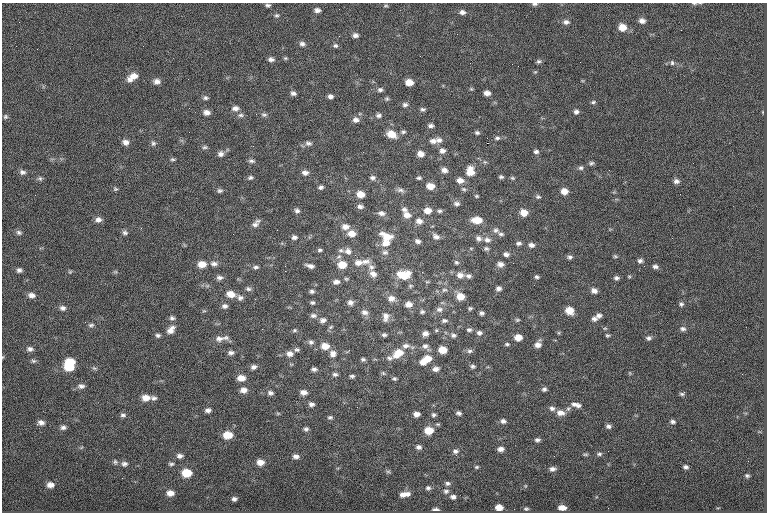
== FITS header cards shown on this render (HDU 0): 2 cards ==
NAXIS1  =                  765
NAXIS2  =                  510

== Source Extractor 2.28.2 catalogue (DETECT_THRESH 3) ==
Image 765 x 510 px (HDU 0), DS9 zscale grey, 1 PNG px = 1 image px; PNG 769 x 514 px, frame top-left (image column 1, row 510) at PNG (2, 3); no overlay
Background -0.611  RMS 8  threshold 24.1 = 3 sigma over >= 5 px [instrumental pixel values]
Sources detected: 298; all 298 listed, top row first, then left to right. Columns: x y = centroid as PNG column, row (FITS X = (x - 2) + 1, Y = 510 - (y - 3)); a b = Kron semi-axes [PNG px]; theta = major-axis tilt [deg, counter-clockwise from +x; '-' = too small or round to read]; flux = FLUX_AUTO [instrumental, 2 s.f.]
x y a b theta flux
694 3 5 3 - 630
535 4 8 4 0 1200
268 5 6 4 6 1100
386 6 7 3 8 670
317 10 6 5 - 1900
462 12 7 6 - 2000
277 15 6 6 - 970
642 21 7 5 -18 2500
566 22 9 7 -11 2000
622 27 7 7 - 6800
681 30 3 2 - 470
355 35 7 5 0 1900
302 44 7 6 - 1600
143 46 2 2 - 420
335 46 6 5 - 1100
37 49 2 2 - 1200
285 58 6 5 - 660
271 59 7 5 -5 1700
539 61 6 5 - 1200
672 63 7 5 -76 1000
518 66 2 2 - 260
132 77 13 7 33 5400
157 81 8 6 1 2600
409 82 6 5 - 5800
471 89 5 4 - 630
380 90 7 6 - 1400
293 93 6 5 - 1600
487 93 6 5 - 2800
330 97 4 4 - 3400
205 98 7 5 -10 1200
387 99 6 5 - 910
593 102 6 4 11 920
405 104 7 6 - 1500
189 108 2 2 - 480
235 108 9 7 5 2400
423 109 6 5 - 1200
207 112 7 6 - 2700
576 112 6 6 - 1600
241 115 8 5 0 1300
264 115 9 5 0 1300
378 115 8 6 -1 1600
5 117 7 6 - 1000
356 120 8 7 - 2400
431 126 6 4 2 1500
403 132 7 5 11 1100
477 133 6 5 - 1100
391 134 9 7 -22 8300
497 138 8 5 8 1400
439 140 10 7 -12 2600
433 141 10 7 -3 2700
125 142 8 6 -22 2700
153 143 7 6 - 1300
308 143 9 6 -14 1800
487 143 2 2 - 4200
205 147 7 5 13 1100
442 151 8 7 - 2200
536 152 6 5 - 1400
221 154 8 7 - 2100
421 154 7 6 - 3800
173 159 7 4 2 830
251 161 7 5 -13 1300
485 162 6 5 - 1000
591 163 7 5 19 1100
581 168 7 6 - 1300
444 170 7 6 - 2500
470 171 11 9 -85 7300
22 172 8 6 -4 1800
305 173 7 6 - 2300
250 177 6 5 - 1100
501 177 5 4 - 1000
40 178 7 6 - 1200
373 178 7 6 - 1700
419 178 6 4 10 1000
512 178 6 4 -20 800
460 180 8 6 -4 3500
676 181 7 6 - 2000
430 186 7 6 - 5800
321 187 6 5 - 1300
115 189 6 6 - 880
464 189 7 5 -26 1000
400 190 11 6 -14 1900
220 191 7 6 - 1200
564 191 7 6 - 4600
360 194 8 6 -10 5400
477 196 5 3 - 640
538 197 7 5 -21 1100
457 204 8 6 -4 1700
360 206 7 5 -7 1800
404 209 7 6 - 1700
427 210 8 6 -3 4800
297 211 6 6 - 1500
440 211 7 5 1 1100
381 213 9 7 -10 2400
524 213 7 6 - 5900
407 215 9 8 - 3900
98 220 8 6 12 2300
477 220 10 6 -3 7700
419 221 9 7 -17 3100
256 223 12 6 48 2300
345 227 10 7 -5 3500
496 230 8 6 -3 1700
19 232 7 6 - 1400
125 232 7 6 - 1400
233 234 2 2 - 1300
351 234 9 7 -1 4800
501 234 8 5 -17 1200
294 237 7 5 -4 1600
387 237 15 8 -23 7800
436 237 9 6 -28 2300
478 238 8 6 -34 2000
487 240 9 7 -6 2500
418 241 6 5 - 1700
386 243 10 8 4 4800
519 243 7 5 5 1400
531 245 7 5 -10 2100
486 249 6 5 - 1100
320 250 6 4 2 910
341 250 8 5 -2 1200
348 251 9 8 - 2600
385 252 9 7 -11 1700
506 254 6 5 - 1700
355 255 2 2 - 1000
615 256 7 4 -30 760
570 257 6 5 - 1400
365 261 13 7 1 3100
640 261 6 6 - 1500
456 262 6 5 - 980
358 263 9 7 2 3300
513 263 2 2 - 1800
202 264 8 7 - 5700
214 264 10 6 -1 2100
500 264 7 6 - 2500
342 265 8 7 - 8100
310 266 8 4 -15 2100
644 266 2 2 - 1100
655 266 7 5 -5 1600
256 267 7 5 4 1200
371 267 8 7 - 2100
19 270 6 5 - 1500
285 271 2 2 - 6400
70 272 5 5 - 620
115 272 6 4 18 720
373 274 9 7 -35 2800
404 275 13 8 1 12000
460 275 9 7 -5 3400
469 276 7 5 -1 1600
629 276 6 4 -1 600
537 277 5 4 - 990
219 278 8 6 -5 1800
616 278 6 5 - 1300
346 279 6 4 -20 680
336 282 7 5 6 2300
410 286 6 5 - 800
248 289 7 5 -19 1300
498 289 5 4 - 1700
444 290 8 5 17 1500
312 291 5 4 - 1300
594 291 7 6 - 2500
231 294 9 6 -12 5500
32 295 9 6 -11 2800
460 296 7 6 - 6800
240 298 7 7 - 1800
391 298 10 8 -8 3300
255 299 2 2 - 310
312 302 6 5 - 1000
350 302 7 6 - 2100
409 304 8 6 7 3400
681 304 6 6 - 1200
225 306 7 6 - 1600
63 308 8 7 - 1900
470 308 5 4 - 870
439 309 9 7 4 2200
204 311 6 3 -17 570
569 311 8 7 - 6600
364 312 10 7 -16 2400
422 312 6 5 - 1000
481 313 5 4 - 1300
313 315 8 6 -6 1700
599 316 7 6 - 1900
385 317 12 8 84 3200
172 318 7 6 - 1400
594 319 8 7 - 2000
323 320 8 6 12 2000
517 320 7 5 14 850
444 321 8 5 5 1400
91 325 8 5 9 1200
331 327 7 5 23 870
683 329 8 6 -12 1600
171 330 12 8 49 3700
294 330 6 4 2 840
469 330 7 5 -10 1300
425 333 6 5 - 2500
479 333 7 6 - 1700
158 335 7 5 -14 1200
384 335 6 5 - 1200
453 335 8 6 -13 1600
607 335 5 4 - 800
219 338 12 8 3 3100
226 338 9 7 1 1600
518 338 7 6 - 5400
648 338 7 6 - 1500
311 342 7 7 - 1500
507 344 5 4 - 930
538 345 7 6 - 2900
325 346 9 7 -4 6000
406 346 10 6 3 2200
425 346 7 7 - 1900
30 349 8 6 -9 1900
297 350 7 5 1 1200
442 350 7 5 -8 8100
470 351 7 5 4 1400
231 353 8 6 8 1800
398 353 14 9 33 9000
290 354 8 6 -1 2800
333 354 9 9 - 2800
3 357 5 3 - 470
389 358 9 6 -9 1800
363 359 6 5 - 1100
427 359 10 7 4 6000
33 361 7 5 -3 1100
70 362 9 6 -4 11000
423 362 8 6 -10 2800
473 366 7 5 -6 1200
69 367 9 6 -7 10000
253 367 6 5 - 1900
94 368 7 5 -24 980
314 369 5 4 - 1400
436 369 8 5 8 2400
383 373 7 4 -45 760
630 373 5 3 - 430
335 374 7 5 -2 1400
352 376 6 5 - 1100
241 378 8 6 1 5200
394 379 6 5 - 900
81 386 9 6 0 2100
544 389 5 5 - 1400
243 390 8 6 10 3200
303 392 8 6 -5 2600
270 393 8 6 -15 1500
683 393 6 3 37 1600
146 398 9 7 0 4800
154 398 8 6 -13 1500
311 404 6 5 - 1700
574 404 9 7 -23 2100
578 405 6 6 - 1500
552 408 7 6 - 1700
568 409 6 5 - 1100
208 410 6 5 - 1900
278 413 6 4 0 610
459 413 5 4 - 1300
560 413 11 7 -8 3600
416 414 6 5 - 3000
123 415 7 5 0 1300
433 415 5 5 - 1100
330 417 6 5 - 1000
503 421 7 6 - 1600
673 422 7 5 -2 1300
41 423 8 6 -21 2300
37 424 3 3 - 670
608 426 6 5 - 1600
63 427 7 6 - 1600
306 429 6 5 - 1200
429 430 8 6 -1 9500
228 435 8 6 -1 9600
537 440 6 4 3 1300
691 440 2 2 - 1600
419 447 6 5 - 1700
501 449 6 4 8 2500
455 451 8 7 - 2100
585 454 7 3 0 770
599 454 7 5 9 1200
180 456 8 6 -3 1900
296 456 7 5 -5 2100
115 462 7 6 - 1100
260 462 7 6 - 4100
124 464 8 6 -2 1800
171 464 7 4 1 1000
477 467 5 4 - 680
686 467 5 4 - 1400
553 469 7 5 6 1900
388 471 7 4 -1 760
187 473 8 6 -4 13000
747 476 5 4 - 990
122 478 3 2 - 410
447 483 6 5 - 1200
50 485 8 7 - 3100
525 486 6 4 72 500
428 488 6 5 - 1200
446 491 7 5 8 1200
170 493 7 6 - 3800
403 494 8 7 - 2500
407 494 8 6 -3 2300
453 497 6 5 - 1600
234 499 5 5 - 1500
499 507 6 5 - 5600
562 508 7 5 -3 3900
526 509 6 4 0 820
435 510 6 3 -2 1700
At the frame edge (FLAGS 8, measured only in part): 3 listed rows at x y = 694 3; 535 4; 3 357